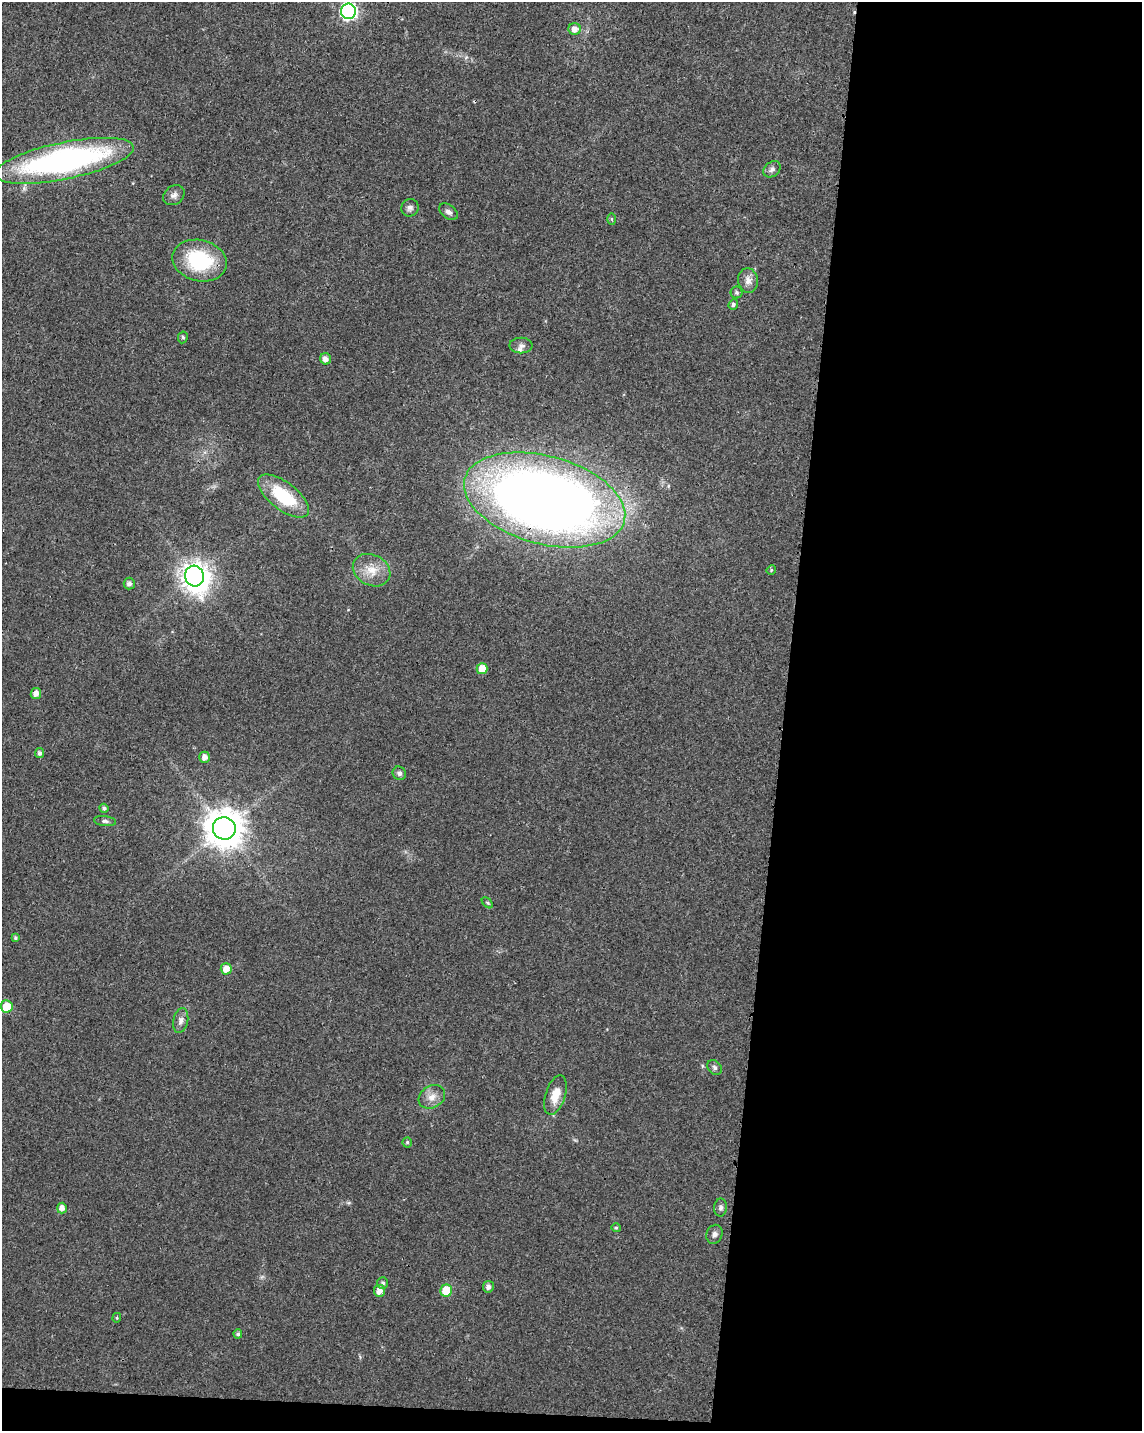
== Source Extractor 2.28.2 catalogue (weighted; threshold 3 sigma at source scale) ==
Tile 12 of 4 x 3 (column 4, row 3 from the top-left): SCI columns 3424-4563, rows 232-1660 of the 4573 x 4801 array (HDU 1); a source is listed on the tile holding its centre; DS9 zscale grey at full resolution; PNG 1144 x 1433 px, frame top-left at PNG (2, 2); each listed source drawn as its Kron ellipse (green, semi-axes under 4 px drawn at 4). Shown black and unused: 33% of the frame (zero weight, under 3 of 4 exposures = <1% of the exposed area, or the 3 px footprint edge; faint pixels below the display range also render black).
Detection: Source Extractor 2.28.2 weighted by HDU 2 'WHT'; one run over the whole footprint, this tile lists its part. Background 0.0197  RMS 0.0028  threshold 0.0128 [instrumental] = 3 sigma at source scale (4.5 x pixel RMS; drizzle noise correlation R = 1.50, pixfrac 1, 0.0396/0.0396 arcsec/px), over >= 5 px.
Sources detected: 52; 1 inside a brighter object's white glare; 2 cosmic-ray / hot-pixel residue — neither listed nor drawn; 1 inside a brighter listed object's ellipse — not listed separately; the other 48 listed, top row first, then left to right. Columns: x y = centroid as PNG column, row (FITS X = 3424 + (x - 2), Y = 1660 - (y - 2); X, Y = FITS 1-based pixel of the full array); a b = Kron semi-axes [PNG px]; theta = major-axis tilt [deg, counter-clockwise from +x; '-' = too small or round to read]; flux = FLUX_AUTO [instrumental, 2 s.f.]
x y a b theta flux
348 11 8 7 - 79
575 29 6 6 - 2.2
64 161 71 18 12 84
772 169 9 7 39 1.1
174 195 11 9 36 1.4
410 208 9 8 - 1.1
448 212 10 6 -37 1.2
612 219 5 4 - 0.32
199 261 27 20 -13 21
748 280 12 10 -84 2
737 292 6 6 - 0.52
733 305 5 4 - 0.79
183 337 6 5 - 0.56
521 346 11 8 0 1.3
326 359 6 5 - 1.7
283 496 30 14 -37 15
545 500 83 44 -15 350
372 570 20 15 -28 5.1
771 570 5 4 - 0.31
194 576 10 9 - 330
129 584 6 5 - 1.1
482 669 5 5 - 4.2
36 693 6 5 - 1.8
40 753 5 4 - 0.9
205 757 5 5 - 1.7
399 773 7 6 - 0.88
104 808 4 4 - 0.77
105 821 11 5 -7 0.8
224 828 11 11 - 740
487 903 7 4 -45 0.42
15 938 4 4 - 0.53
226 969 6 5 - 2.9
7 1006 6 6 - 7.9
181 1021 12 7 78 1.5
715 1068 8 6 -45 0.82
555 1095 20 10 72 4.6
432 1097 14 11 30 2.6
407 1142 5 4 - 0.46
62 1208 5 5 - 1.8
721 1208 9 6 88 0.82
616 1228 5 4 - 0.32
714 1234 10 8 69 1.1
383 1283 6 5 - 0.77
488 1287 6 5 - 1.1
446 1290 6 6 - 6.5
379 1291 6 5 - 2.1
117 1318 5 4 - 0.36
238 1334 5 4 - 0.65
Overlapping masked pixels (flux is a lower limit): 1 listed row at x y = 545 500